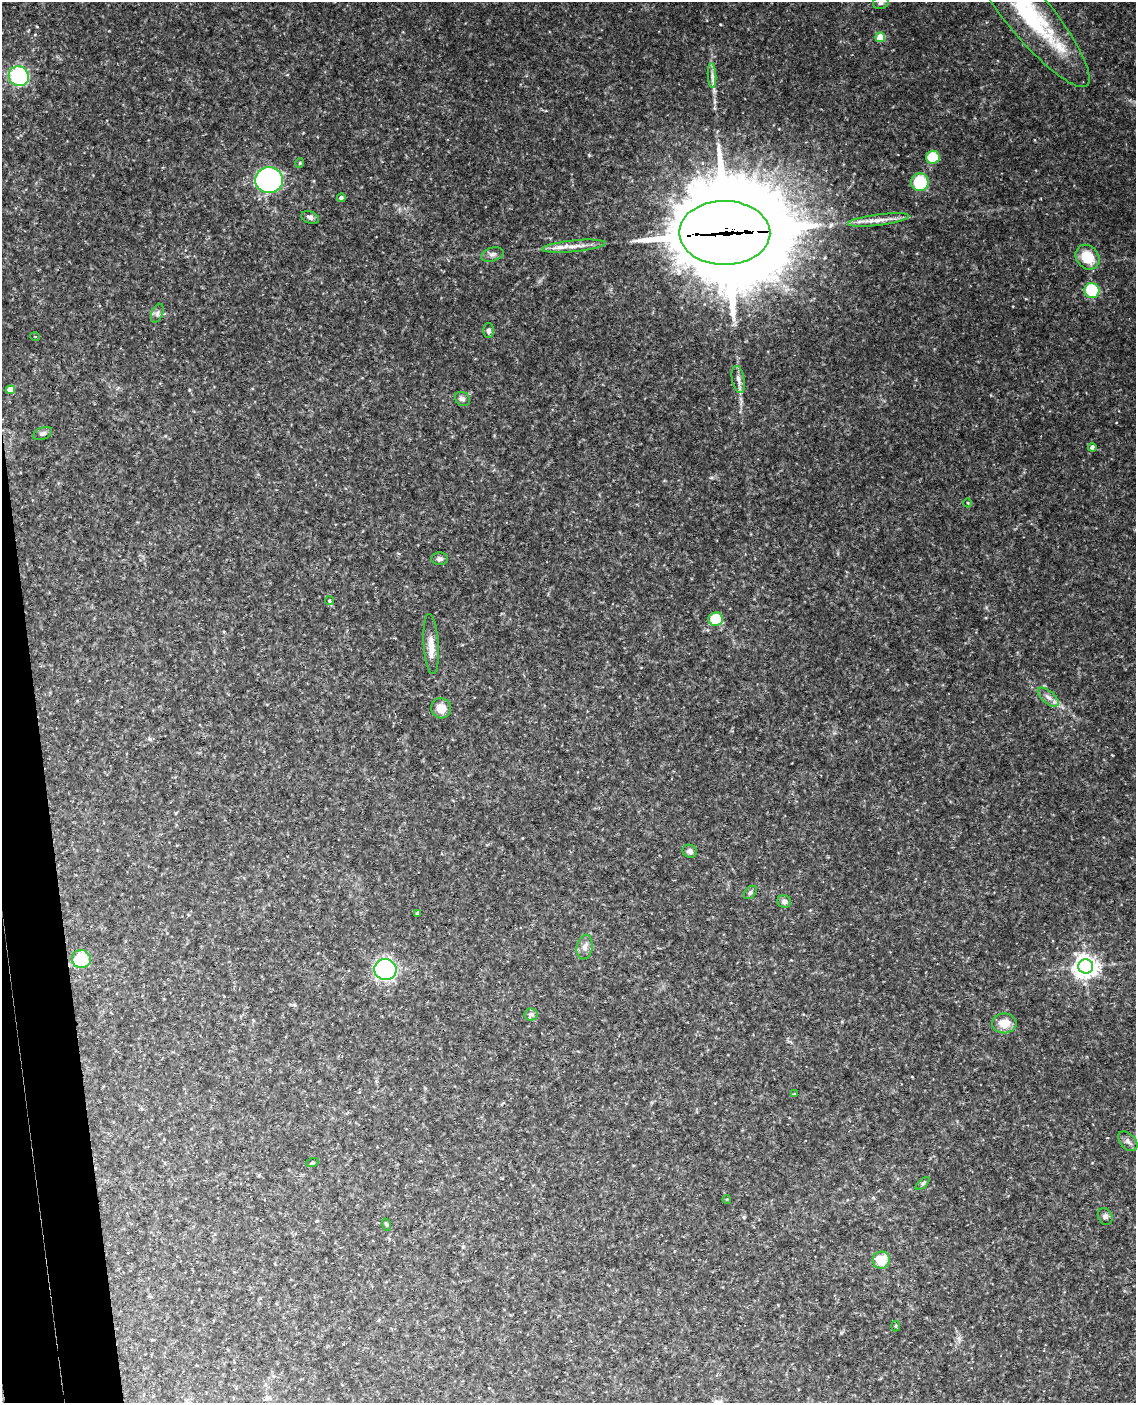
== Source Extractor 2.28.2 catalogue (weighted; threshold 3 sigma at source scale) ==
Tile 7 of 4 x 3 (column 3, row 2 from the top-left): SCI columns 2329-3462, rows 1642-3042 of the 4653 x 4581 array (HDU 1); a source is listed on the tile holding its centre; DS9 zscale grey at full resolution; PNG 1138 x 1405 px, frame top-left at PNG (2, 2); each listed source drawn as its Kron ellipse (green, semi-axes under 4 px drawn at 4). Shown black and unused: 4% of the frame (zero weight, under 3 of 4 exposures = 6% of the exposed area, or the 3 px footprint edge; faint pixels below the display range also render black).
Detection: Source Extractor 2.28.2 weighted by HDU 2 'WHT'; one run over the whole footprint, this tile lists its part. Background 0.11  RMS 0.0098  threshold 0.0442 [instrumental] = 3 sigma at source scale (4.5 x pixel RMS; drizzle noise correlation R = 1.50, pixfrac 1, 0.05/0.05 arcsec/px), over >= 5 px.
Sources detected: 53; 2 inside a brighter listed object's ellipse — not listed separately; the other 51 listed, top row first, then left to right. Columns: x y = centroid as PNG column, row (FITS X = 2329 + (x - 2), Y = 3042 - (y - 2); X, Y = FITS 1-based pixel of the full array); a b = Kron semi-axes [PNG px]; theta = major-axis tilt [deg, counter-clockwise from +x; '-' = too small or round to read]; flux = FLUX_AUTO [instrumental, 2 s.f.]
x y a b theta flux
881 3 8 6 15 2.8
1027 13 94 22 -51 130
880 37 5 5 - 29
19 76 10 9 - 87
712 76 12 4 -87 3.8
933 157 7 6 - 31
300 163 5 4 - 1.1
269 180 14 13 - 270
920 182 9 8 - 38
341 198 4 4 - 2.6
310 218 9 6 -21 3.4
879 220 31 5 7 10
725 233 45 32 0 23000
574 246 32 5 6 11
492 254 11 6 17 3.8
1087 257 13 11 -52 25
1092 290 7 7 - 46
157 313 10 5 69 3.1
488 331 7 5 90 3
35 337 5 3 - 0.77
738 379 14 6 -78 4.7
10 390 4 4 - 17
462 399 8 6 -38 3.5
43 433 10 6 22 2.9
1092 447 4 4 - 3.8
968 503 4 3 - 0.74
440 559 8 6 -4 2.8
329 601 4 4 - 1.1
716 619 7 7 - 29
431 644 30 7 -86 11
1048 697 13 6 -41 5.2
441 708 10 9 - 12
690 851 7 6 - 3.1
750 892 8 5 48 1.9
784 901 7 6 - 3.5
417 913 3 3 - 1.3
585 947 12 8 79 5.6
81 959 9 9 - 38
1086 966 7 7 - 770
385 970 11 10 - 150
531 1014 6 6 - 2.4
1004 1023 12 10 0 13
794 1094 3 3 - 1.1
1128 1141 11 7 -47 4.1
312 1163 6 4 19 1.1
923 1184 8 4 40 1.8
727 1199 4 3 - 0.76
1105 1216 8 7 - 2.8
386 1225 6 4 -72 1.3
881 1260 8 8 - 22
895 1326 5 3 - 0.94
Overlapping masked pixels (flux is a lower limit): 1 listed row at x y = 725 233
Isophote crosses this tile's border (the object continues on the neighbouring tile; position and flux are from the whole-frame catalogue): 2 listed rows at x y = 881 3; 1027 13